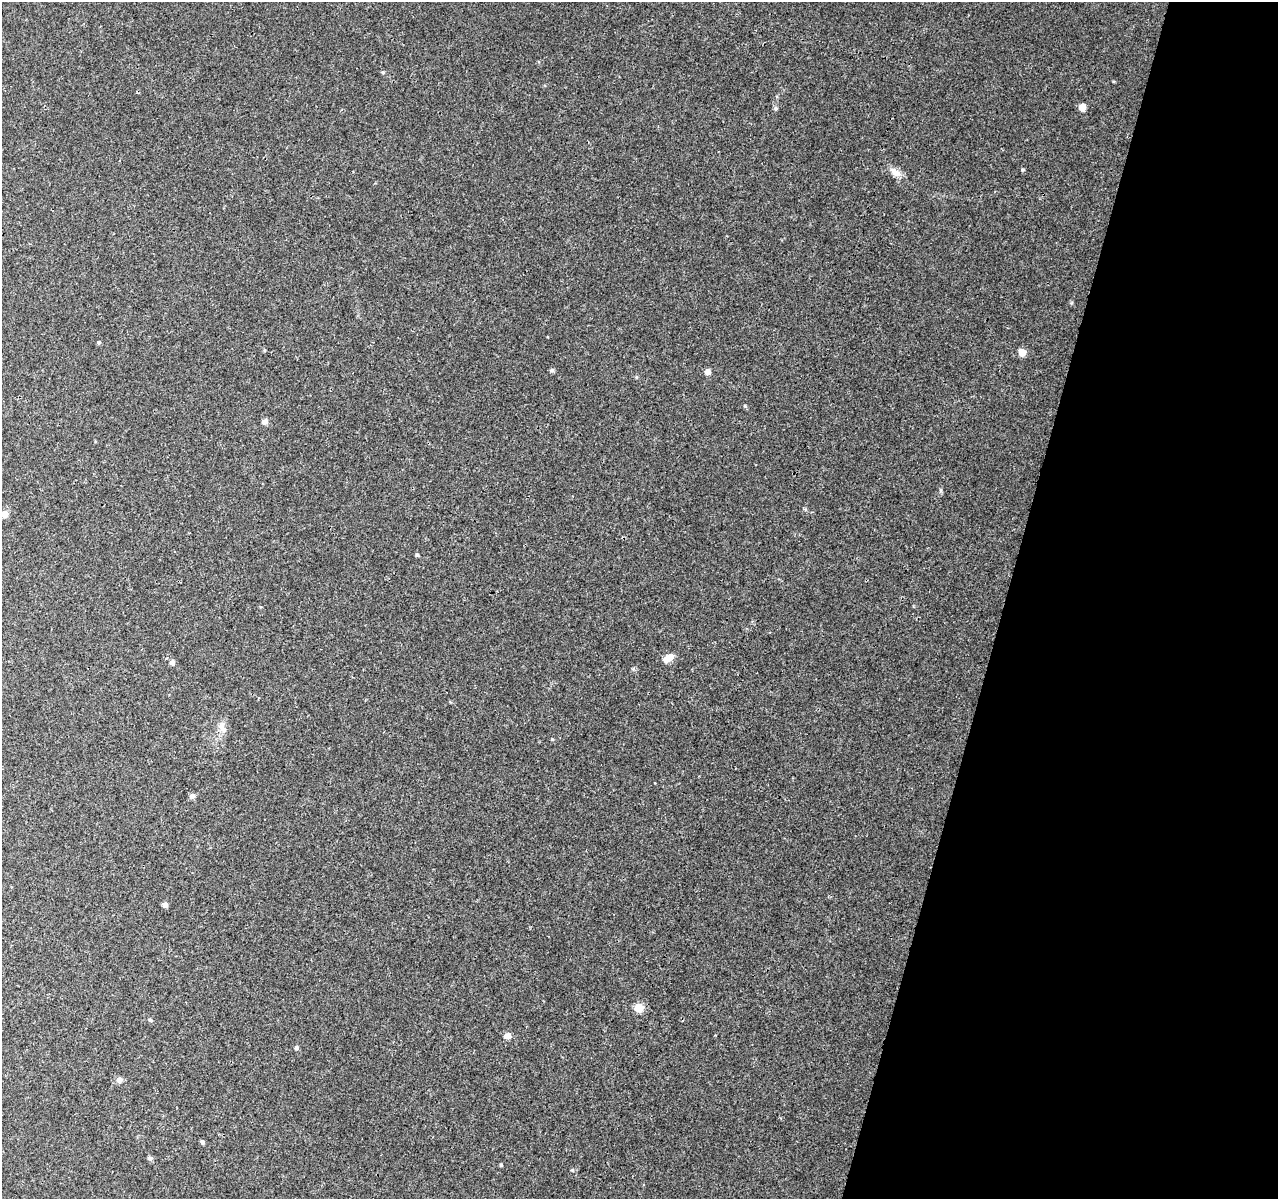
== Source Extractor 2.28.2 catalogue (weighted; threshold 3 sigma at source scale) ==
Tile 8 of 4 x 4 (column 4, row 2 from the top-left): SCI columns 3836-5111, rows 2681-3877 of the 5117 x 5298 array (HDU 1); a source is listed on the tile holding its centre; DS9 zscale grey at full resolution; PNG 1280 x 1201 px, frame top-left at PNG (2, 2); no overlay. Shown black and unused: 21% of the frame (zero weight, under 3 of 4 exposures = <1% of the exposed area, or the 3 px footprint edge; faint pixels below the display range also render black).
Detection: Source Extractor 2.28.2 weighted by HDU 2 'WHT'; one run over the whole footprint, this tile lists its part. Background 0.0078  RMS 0.0023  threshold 0.0102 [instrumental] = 3 sigma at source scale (4.5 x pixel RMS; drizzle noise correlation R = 1.50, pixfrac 1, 0.0396/0.0396 arcsec/px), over >= 5 px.
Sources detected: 25; all 25 listed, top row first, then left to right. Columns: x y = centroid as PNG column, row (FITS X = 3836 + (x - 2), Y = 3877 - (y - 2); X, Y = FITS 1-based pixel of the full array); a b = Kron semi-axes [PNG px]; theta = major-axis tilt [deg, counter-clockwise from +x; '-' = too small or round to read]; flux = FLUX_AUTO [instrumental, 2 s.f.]
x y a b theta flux
383 72 5 4 - 0.32
1082 107 5 5 - 2.4
775 108 6 4 -90 0.36
895 172 15 8 -42 1.8
99 343 5 4 - 0.29
1022 352 7 6 - 2
552 370 6 5 - 0.42
708 372 6 6 - 1.2
265 422 7 6 - 0.98
941 490 6 4 72 0.3
5 514 8 7 - 1.4
417 555 6 4 -19 0.23
668 658 12 6 36 2.5
172 662 6 6 - 0.64
223 728 15 9 -63 1.5
192 796 6 6 - 0.87
165 905 5 5 - 1.1
639 1008 7 7 - 3.5
507 1036 7 6 - 1.3
296 1048 5 5 - 0.46
119 1080 7 7 - 0.97
202 1142 5 4 - 0.54
150 1158 6 5 - 0.48
501 1165 4 3 - 0.29
572 1170 6 3 71 0.22
Unlisted compact peaks at least as high as the median listed source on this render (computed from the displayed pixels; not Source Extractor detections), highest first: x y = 1022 170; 745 406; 552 739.